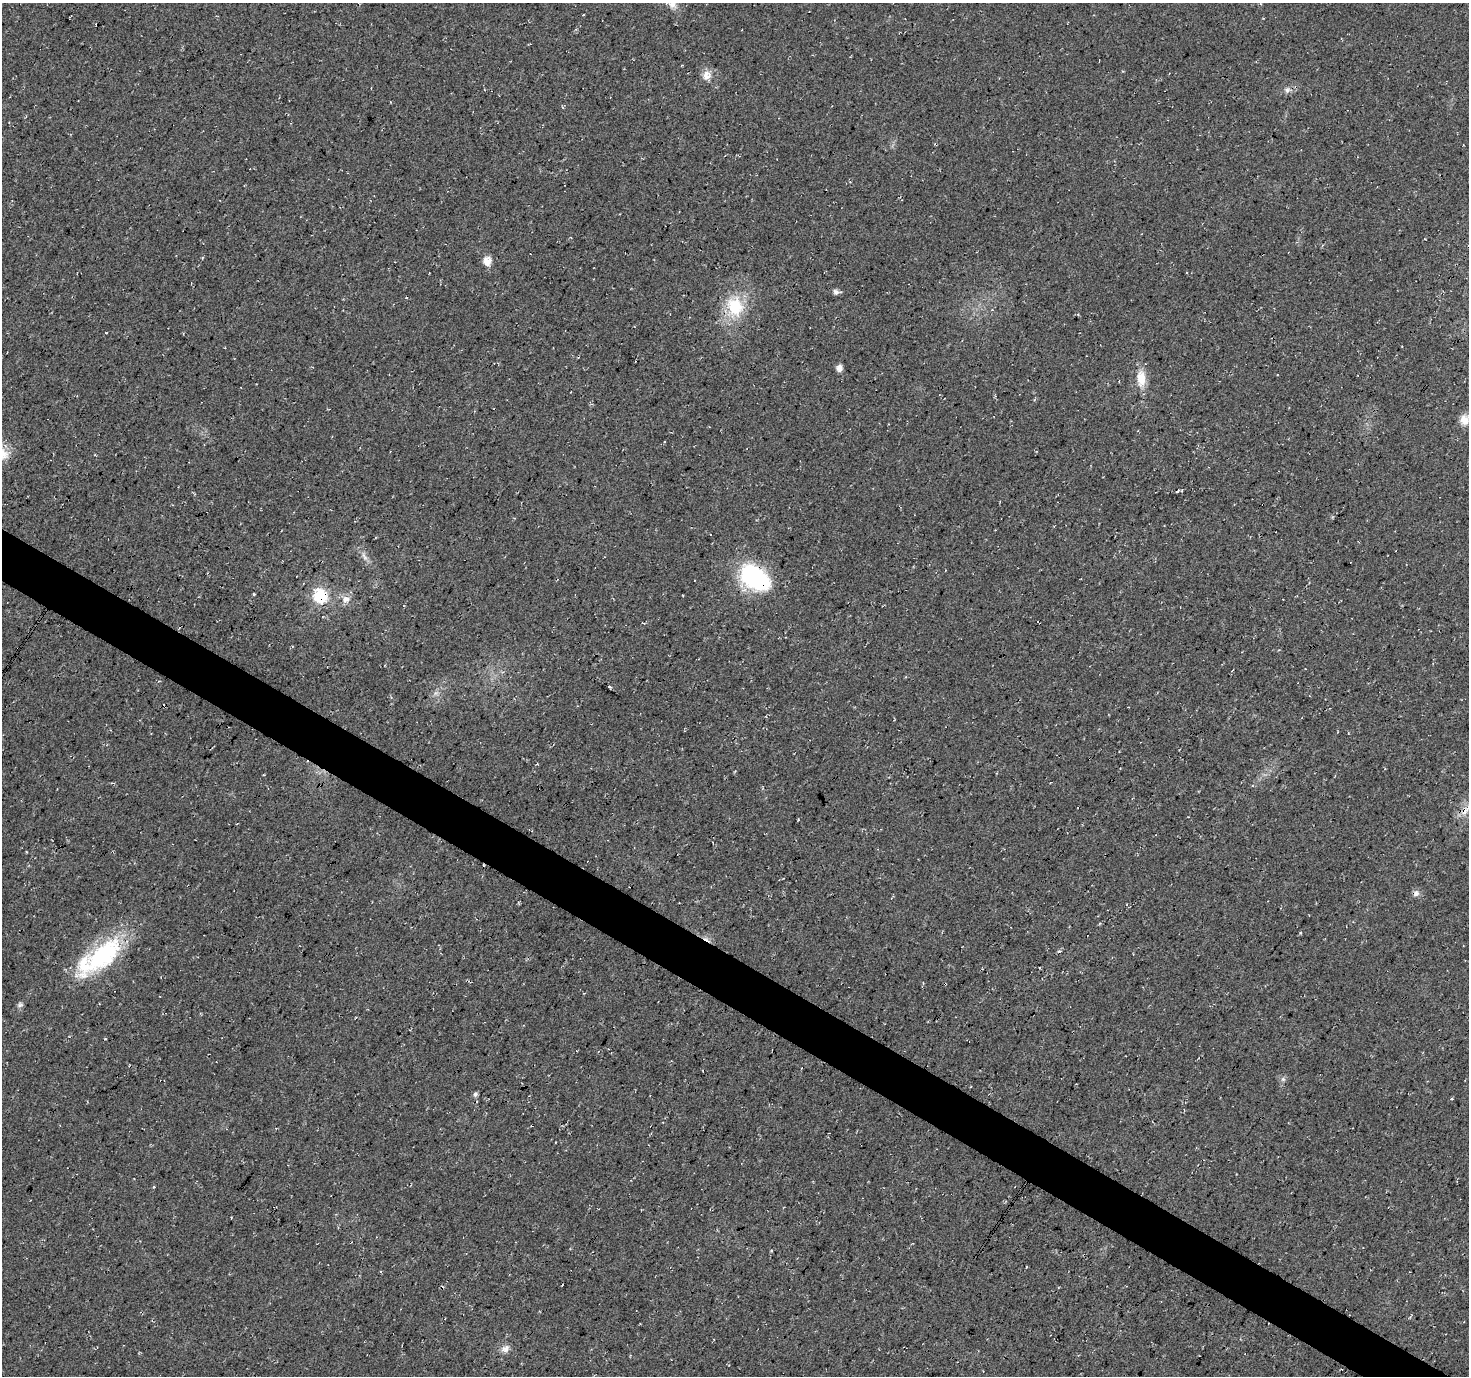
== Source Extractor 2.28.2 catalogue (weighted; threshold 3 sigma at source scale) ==
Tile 6 of 4 x 4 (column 2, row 2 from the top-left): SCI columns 1478-2944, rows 3014-4387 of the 5880 x 5952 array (HDU 1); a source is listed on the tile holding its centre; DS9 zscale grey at full resolution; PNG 1471 x 1378 px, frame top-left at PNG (2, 3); no overlay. Shown black and unused: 4% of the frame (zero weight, under 3 of 4 exposures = <1% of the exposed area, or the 3 px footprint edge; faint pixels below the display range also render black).
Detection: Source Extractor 2.28.2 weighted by HDU 2 'WHT'; one run over the whole footprint, this tile lists its part. Background 0.0149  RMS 0.005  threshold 0.0226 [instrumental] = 3 sigma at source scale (4.5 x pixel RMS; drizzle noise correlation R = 1.50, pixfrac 1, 0.0396/0.0396 arcsec/px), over >= 5 px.
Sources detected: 30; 2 cosmic-ray / hot-pixel residue — not listed; the other 28 listed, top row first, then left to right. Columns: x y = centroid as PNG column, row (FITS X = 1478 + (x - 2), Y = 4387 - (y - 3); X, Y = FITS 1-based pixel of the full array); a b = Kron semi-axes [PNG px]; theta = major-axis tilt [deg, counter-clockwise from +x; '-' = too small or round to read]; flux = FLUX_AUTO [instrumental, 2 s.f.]
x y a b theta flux
672 4 12 10 -23 3.8
583 15 3 2 - 0.36
706 75 14 10 87 4.2
1287 90 9 7 64 1.8
487 261 11 10 - 4.2
836 292 8 6 -7 1.8
735 306 28 22 -76 22
839 368 6 6 - 2.9
1141 378 23 12 -89 8.6
1465 420 13 12 - 4.9
2 453 25 15 -39 9.3
1178 491 5 3 - 0.72
364 556 14 6 -62 2.6
755 578 34 22 -35 54
320 596 19 17 -66 16
346 599 10 9 - 3.5
609 686 3 2 - 0.85
436 693 7 4 71 1.2
1465 811 13 7 38 4.1
1416 893 9 8 - 2
99 957 66 24 37 53
945 984 3 3 - 0.95
20 1005 9 6 28 1.3
1283 1079 6 6 - 1.2
475 1094 5 4 - 1.5
1452 1099 4 3 - 0.53
555 1142 2 2 - 0.33
505 1349 12 9 24 3
Overlapping masked pixels (flux is a lower limit): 5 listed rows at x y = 755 578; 320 596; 1465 811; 99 957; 945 984
Isophote crosses this tile's border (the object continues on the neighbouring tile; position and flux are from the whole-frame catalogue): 3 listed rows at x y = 672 4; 1465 420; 2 453